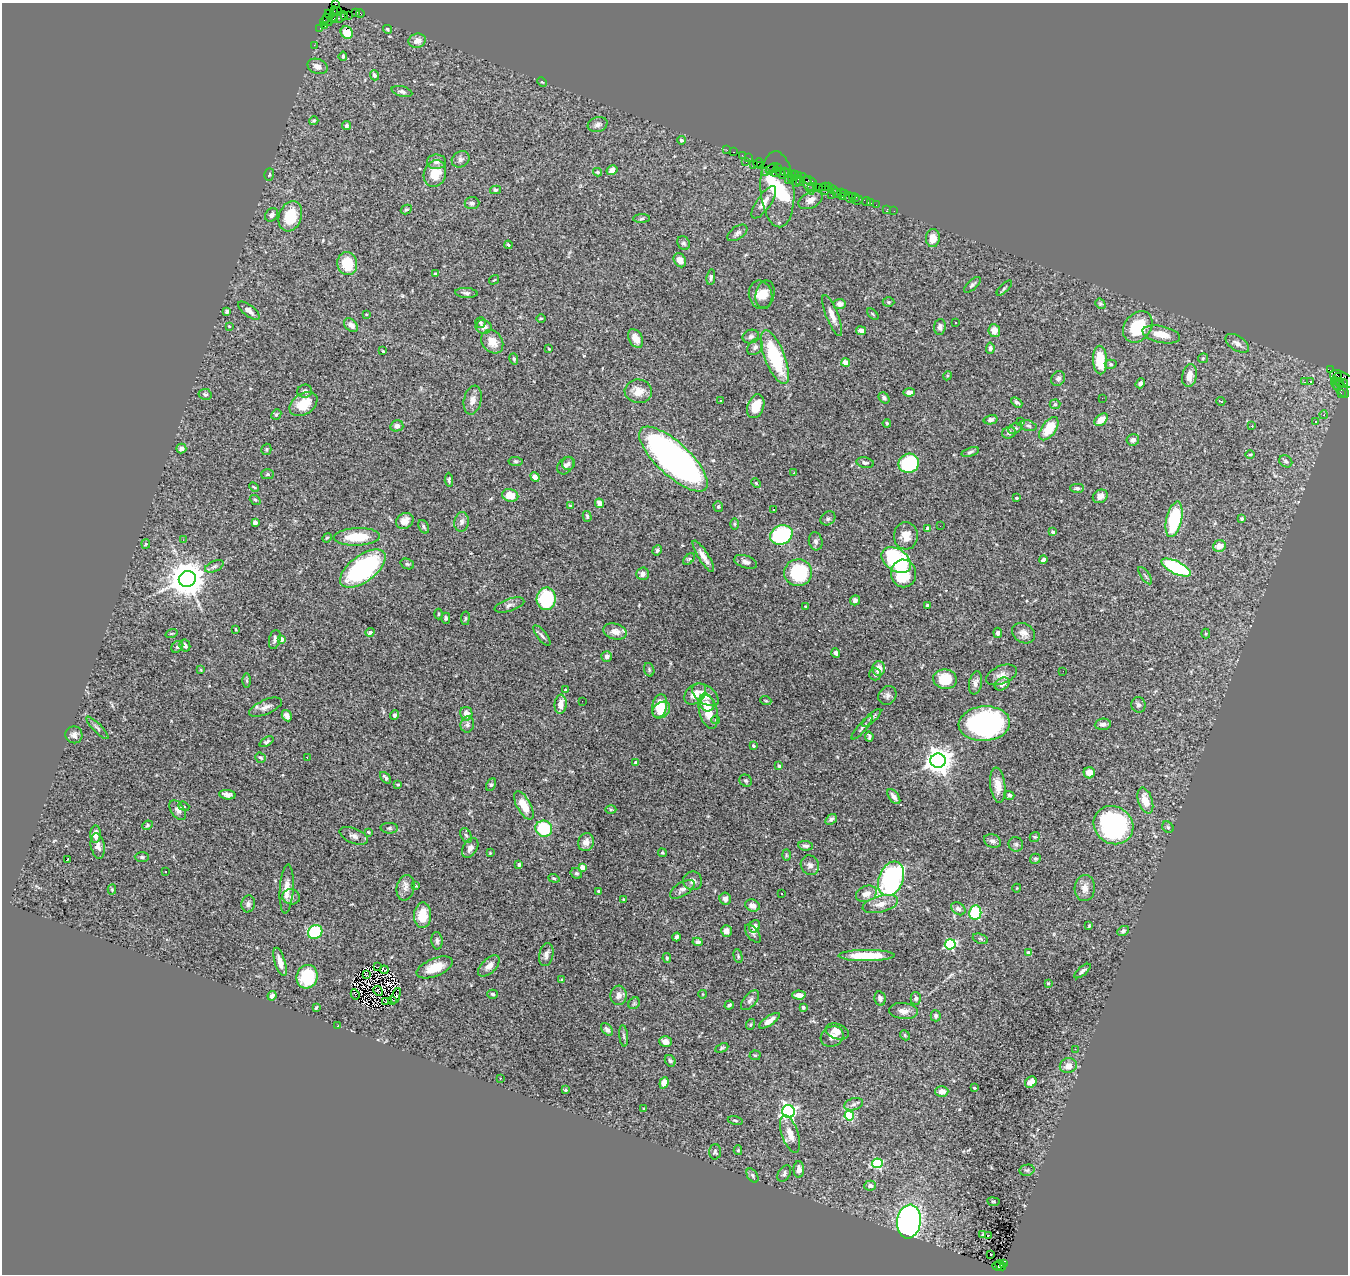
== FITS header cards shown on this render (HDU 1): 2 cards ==
NAXIS1  =                 1346
NAXIS2  =                 1272

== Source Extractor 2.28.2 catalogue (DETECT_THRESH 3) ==
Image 1346 x 1272 px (HDU 1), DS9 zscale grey, 1 PNG px = 1 image px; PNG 1350 x 1276 px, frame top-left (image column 1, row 1272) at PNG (2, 3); each listed source drawn as its Kron ellipse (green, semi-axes under 4 px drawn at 4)
Background 3.52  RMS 0.066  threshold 0.198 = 3 sigma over >= 5 px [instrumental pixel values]
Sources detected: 454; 5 with non-positive FLUX_AUTO (blend fragments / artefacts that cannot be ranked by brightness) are neither listed nor drawn; the other 449 listed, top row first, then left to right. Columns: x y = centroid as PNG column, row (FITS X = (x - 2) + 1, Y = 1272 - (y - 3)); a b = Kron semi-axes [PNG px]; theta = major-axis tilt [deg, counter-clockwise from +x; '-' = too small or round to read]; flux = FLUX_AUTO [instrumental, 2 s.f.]
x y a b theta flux
335 4 4 2 - 29
337 11 4 3 - 40
355 12 3 2 - 94
360 13 4 2 - 77
329 14 4 2 - 32
334 14 7 3 84 330
348 15 2 2 - 34
340 17 8 5 26 640
344 17 4 3 - 160
333 18 4 3 - 170
328 20 6 3 -67 350
324 21 4 4 - 140
324 26 4 3 - 140
320 28 3 2 - 20
387 29 5 4 - 5.6
347 33 6 6 - 37
417 41 9 7 14 34
314 45 2 2 - 33
343 56 4 3 - 5.8
317 66 10 7 -23 29
375 75 5 4 - 17
542 82 5 3 - 4.4
402 92 10 5 -14 13
314 121 4 4 - 6.4
598 125 10 7 18 18
346 126 4 4 - 9.2
681 140 4 4 - 13
727 150 2 2 - 31
734 152 3 2 - 120
742 155 2 2 - 40
748 158 3 2 - 42
461 159 9 7 33 15
437 162 9 7 1 17
746 162 3 2 - 92
758 163 5 3 - 140
753 165 3 3 - 170
760 165 3 3 - 110
772 168 7 2 35 94
777 168 3 3 - 55
612 170 6 4 33 20
765 171 2 2 - 30
597 172 4 3 - 7.1
776 172 6 2 25 450
785 172 3 3 - 120
788 172 3 2 - 120
435 174 13 11 72 87
781 174 6 3 -47 250
269 175 6 4 73 7.6
794 175 4 3 - 260
799 176 4 3 - 130
791 178 4 2 - 89
788 180 2 2 - 50
797 181 6 3 70 730
801 181 4 3 - 200
810 181 7 3 -20 280
808 184 12 4 -63 240
812 186 2 2 - 100
825 186 4 2 - 53
819 187 2 2 - 69
828 187 3 2 - 88
777 189 38 17 -86 340
824 189 6 2 -51 87
833 189 3 2 - 85
495 190 5 4 - 6.6
841 192 3 2 - 84
837 193 5 3 - 170
845 193 4 3 - 130
831 195 2 2 - 49
852 196 3 3 - 130
842 197 3 2 - 71
849 197 5 2 - 89
856 197 3 3 - 75
810 200 13 8 26 28
857 200 5 2 - 31
866 201 5 3 - 230
764 202 19 7 55 38
472 203 7 6 - 12
871 203 2 2 - 20
876 205 2 2 - 51
887 209 4 2 - 20
406 210 6 4 29 7.1
894 211 2 2 - 9.6
272 215 7 6 - 16
290 216 15 11 70 130
641 219 8 4 2 7.7
737 233 11 6 35 15
933 238 9 7 85 42
684 243 7 6 - 11
508 245 4 3 - 4.7
680 260 7 6 - 29
347 264 11 10 - 140
435 274 3 3 - 6.2
711 277 8 4 82 10
494 280 5 3 - 3.8
972 285 10 4 43 11
1004 288 10 3 45 7.2
466 293 11 5 -4 12
765 294 14 9 80 33
761 295 14 11 -76 47
888 302 6 5 - 7.2
840 304 6 5 - 24
1100 304 5 4 - 6.3
227 311 4 4 - 12
249 311 13 5 -38 25
366 314 3 3 - 3.5
873 314 7 2 -45 3.9
832 315 22 6 -69 36
541 318 4 3 - 3.8
956 322 3 2 - 5.2
480 323 5 5 - 5.4
351 325 8 5 -42 24
229 326 3 2 - 3.1
484 327 8 7 - 24
940 327 8 5 85 15
1138 327 17 13 51 190
861 331 5 4 - 25
994 331 6 5 - 40
1161 334 19 8 -12 59
751 337 8 6 18 13
636 338 10 6 -61 44
492 342 12 10 -50 57
1237 343 13 7 -33 25
755 347 9 6 47 13
990 348 5 4 - 12
549 349 3 3 - 3.3
383 351 3 2 - 3.2
775 357 28 10 -69 310
1203 358 5 5 - 5.8
514 359 6 4 -72 7.2
1100 360 14 7 -88 120
846 363 4 4 - 57
1111 364 6 4 -4 6.6
1330 370 3 3 - 850
947 376 4 3 - 4.5
1189 376 11 7 78 43
1338 377 4 3 - 680
1058 378 8 6 52 15
1342 379 13 7 -30 630
1311 381 4 2 - 2.8
1304 382 3 3 - 12
1140 383 5 4 - 14
1335 383 6 2 -73 110
1340 383 4 2 - 140
1343 384 5 2 - 150
1340 388 12 5 -50 270
305 391 7 6 - 14
638 391 13 11 -6 50
909 392 5 4 - 20
205 394 6 5 - 10
1341 394 3 2 - 51
884 398 6 4 -49 9.9
1102 398 2 2 - 2.8
473 400 14 8 77 29
721 400 3 3 - 16
1221 401 4 3 - 9.9
1017 402 6 4 -41 9.8
303 404 15 10 35 90
1055 404 5 5 - 5.5
756 406 12 8 70 87
276 414 5 4 - 6.7
1324 415 4 3 - 3.9
991 420 7 4 13 11
1101 420 8 5 39 49
1021 422 4 4 - 4.7
1315 422 4 3 - 11
887 423 4 3 - 5
397 426 6 5 - 20
1028 426 8 5 -15 9.7
1252 426 3 3 - 9.7
1015 428 7 4 29 8.4
1049 429 13 7 55 120
1009 433 7 6 - 13
1133 440 6 5 - 17
181 449 5 5 - 14
266 449 6 5 - 7
970 452 9 4 18 9.7
1250 454 5 3 - 4.6
673 459 44 16 -43 2200
515 461 7 4 -7 6.9
1286 461 7 5 -36 10
865 463 9 5 -11 12
909 463 10 9 - 280
568 464 6 6 - 11
565 466 9 7 53 17
794 473 3 2 - 3.5
268 474 6 5 - 6.5
535 477 5 4 - 23
449 480 7 4 -86 6.9
756 483 5 3 - 4.1
254 487 5 3 - 4.4
1077 488 7 4 0 8.4
510 495 8 6 -14 68
1100 496 8 6 30 25
1016 498 3 3 - 5.3
255 500 5 4 - 6.8
599 503 5 4 - 33
570 505 4 2 - 3.7
718 507 5 4 - 6.8
773 509 3 2 - 6.2
587 516 5 4 - 5.5
828 518 8 6 38 10
1174 519 18 7 77 320
1242 519 3 3 - 8.7
405 521 9 7 31 33
255 522 4 4 - 30
462 522 9 7 79 18
735 524 5 3 - 4.8
940 526 2 2 - 5.5
424 527 7 5 -61 8.1
928 529 4 3 - 16
1053 532 3 3 - 12
781 535 11 9 25 360
906 536 14 12 86 48
357 537 23 9 2 130
327 538 5 4 - 5.1
183 540 2 2 - 6.8
816 541 9 6 -76 14
146 544 5 4 - 4.5
1219 546 6 5 - 42
657 550 5 4 - 8.6
703 556 18 5 -57 34
689 559 7 4 44 6.6
1043 559 4 3 - 9.7
896 560 16 11 -35 400
746 562 12 6 -18 18
407 564 7 5 -21 6.6
214 566 10 5 25 13
1176 567 16 6 -26 410
363 569 26 13 37 670
798 573 14 13 - 290
904 573 14 12 -82 160
643 574 6 6 - 20
1145 576 10 2 -55 6.8
187 579 8 8 - 12000
546 599 11 9 87 270
855 600 5 5 - 14
509 605 15 6 18 19
928 606 4 3 - 22
805 607 4 4 - 5
438 614 5 3 - 4.3
446 618 5 4 - 9.5
465 618 7 3 82 5.2
236 629 3 2 - 4.4
615 631 12 8 -14 41
370 632 4 4 - 10
998 633 5 4 - 12
1023 633 12 9 -34 26
1206 633 5 4 - 5.9
171 634 6 3 19 4
542 636 12 5 -52 13
275 639 10 5 76 17
281 639 4 4 - 37
185 646 6 5 - 14
177 647 7 5 44 7.4
836 653 5 4 - 14
607 656 5 5 - 17
878 668 7 6 - 47
201 670 2 2 - 3.6
649 670 7 5 -73 7
1063 671 2 2 - 6.1
875 674 6 5 - 7.6
1001 675 16 9 23 30
945 679 12 10 -9 120
247 681 7 4 -90 6.6
975 683 11 6 79 20
1002 684 8 6 31 22
566 690 3 3 - 9.9
695 694 12 9 42 42
705 695 15 9 -35 51
887 695 10 8 50 17
582 701 2 2 - 3
766 701 5 3 - 4.3
707 703 8 7 - 25
561 704 9 6 85 36
1138 705 8 7 - 14
660 706 12 7 77 81
265 707 18 7 24 26
661 710 10 7 39 84
708 711 18 9 -75 86
466 714 7 6 - 32
395 715 4 3 - 9.6
287 716 6 4 -59 20
872 718 12 4 42 13
716 720 4 3 - 3.2
984 724 26 17 4 960
1103 724 8 5 6 17
467 725 8 6 81 14
97 728 15 3 -45 10
862 728 15 3 49 10
74 735 8 8 - 20
869 737 5 3 - 7.5
266 742 7 4 28 9.4
754 746 3 3 - 7.4
307 757 3 3 - 4
261 758 5 4 - 7.1
938 761 7 7 - 5300
635 762 4 3 - 7.1
779 766 3 3 - 10
1089 773 5 5 - 40
385 778 7 3 -48 10
746 781 6 5 - 8.3
398 785 4 3 - 5.5
491 785 6 4 62 7.4
998 785 18 7 -84 48
227 795 8 4 -7 18
1010 795 5 4 - 9.9
894 797 9 4 -53 19
1145 800 13 7 -71 61
524 805 15 7 -61 86
184 806 6 4 -21 5.5
611 809 5 3 - 4.7
178 810 11 6 -55 19
831 819 6 4 40 12
147 825 5 4 - 6.2
1113 825 20 18 -34 720
1168 827 6 5 - 7.4
389 828 8 5 -2 9.2
544 829 8 8 - 210
368 832 3 2 - 4
96 834 9 5 88 30
466 835 8 5 -61 10
354 836 15 7 -22 21
1035 837 5 4 - 6
993 841 9 6 -22 14
586 842 9 7 67 27
1016 844 7 7 - 11
98 846 13 7 -79 25
805 846 7 4 -5 12
470 848 10 7 58 24
490 853 3 2 - 3.6
662 853 4 4 - 6.1
786 855 6 4 -88 5.4
142 857 7 5 -1 8.1
1035 859 5 5 - 8.1
67 860 4 2 - 40
519 864 3 3 - 14
810 865 10 9 - 23
582 867 4 4 - 34
165 871 3 3 - 12
576 873 6 5 - 8.2
554 878 6 4 -20 6.6
891 879 18 12 69 780
693 881 9 9 - 20
415 886 3 3 - 4.8
405 888 13 8 78 26
1017 888 4 3 - 3.1
1085 888 13 10 87 35
287 889 24 7 86 53
682 889 14 6 33 21
112 890 5 4 - 5.4
599 891 3 3 - 8.6
782 893 3 3 - 10
866 894 11 7 20 36
291 897 9 7 -14 17
725 899 6 5 - 19
623 900 3 2 - 4.1
248 904 8 6 80 15
880 904 18 8 14 41
752 906 7 6 - 28
958 909 8 5 -35 15
975 912 7 6 - 250
423 915 13 8 87 91
755 926 6 5 - 28
1089 926 3 2 - 4.4
726 931 5 5 - 27
1123 931 6 4 29 9.3
315 932 7 6 - 230
753 933 10 5 -52 11
676 937 4 3 - 9.6
980 939 8 5 -20 8.8
437 941 9 5 -85 11
698 942 5 4 - 12
950 944 5 5 - 450
1028 953 4 4 - 15
546 954 12 7 78 22
738 956 7 4 -76 6.5
867 956 28 5 0 130
667 958 5 4 - 5.8
280 962 14 5 -72 39
489 966 13 7 44 27
378 967 3 2 - 2.8
435 967 19 9 22 76
384 970 4 3 - 1
1082 971 10 4 40 12
367 974 3 2 - 3.2
307 977 12 10 73 210
562 980 4 3 - 5.3
1048 983 3 3 - 4.4
378 991 5 2 - 6.1
355 994 5 2 - 2.6
493 994 5 4 - 7.6
703 994 4 3 - 3.3
619 995 9 8 - 27
799 995 6 4 -3 32
272 996 5 4 - 17
396 996 8 2 68 4.4
880 998 7 5 -79 15
916 998 6 5 - 8.9
393 1000 2 2 - 2
750 1000 12 6 50 15
386 1002 2 2 - 6.4
634 1003 6 5 - 8
729 1005 5 3 - 7.1
316 1008 4 3 - 5.5
803 1008 3 3 - 11
904 1011 14 8 -6 30
936 1016 6 5 - 10
769 1021 12 4 35 28
751 1024 5 3 - 4.3
337 1026 3 2 - 15
607 1029 7 4 -50 15
837 1031 12 7 -20 26
905 1035 5 4 - 5.8
624 1036 11 4 -85 10
832 1037 11 10 - 26
665 1042 6 5 - 31
722 1048 7 4 25 6.6
1075 1049 2 2 - 8.1
755 1055 5 5 - 5.7
670 1061 6 5 - 8.2
1068 1066 8 7 - 35
500 1078 3 2 - 5.5
1031 1082 6 5 - 28
664 1083 6 4 69 45
974 1088 3 2 - 4.9
565 1090 4 3 - 4.8
942 1091 6 5 - 34
853 1104 10 6 17 15
644 1108 4 2 - 3.1
788 1111 6 6 - 1200
849 1116 5 4 - 230
735 1121 8 4 -12 6.6
790 1134 19 8 -71 51
738 1150 5 4 - 6.1
715 1152 7 6 - 8.3
877 1163 5 5 - 370
799 1169 8 5 -87 24
1027 1170 7 5 12 9
784 1173 9 6 56 13
752 1175 8 5 -55 9.1
870 1186 6 5 - 15
993 1202 6 3 -8 4.9
909 1222 17 12 82 1600
983 1235 4 3 - 5.3
988 1235 3 3 - 78
991 1255 3 2 - 17
1003 1263 3 3 - 490
1001 1265 6 3 -43 300
998 1267 6 3 -19 380
At the frame edge (FLAGS 8, measured only in part): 1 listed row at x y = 335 4
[5 non-positive-flux detections neither listed nor drawn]